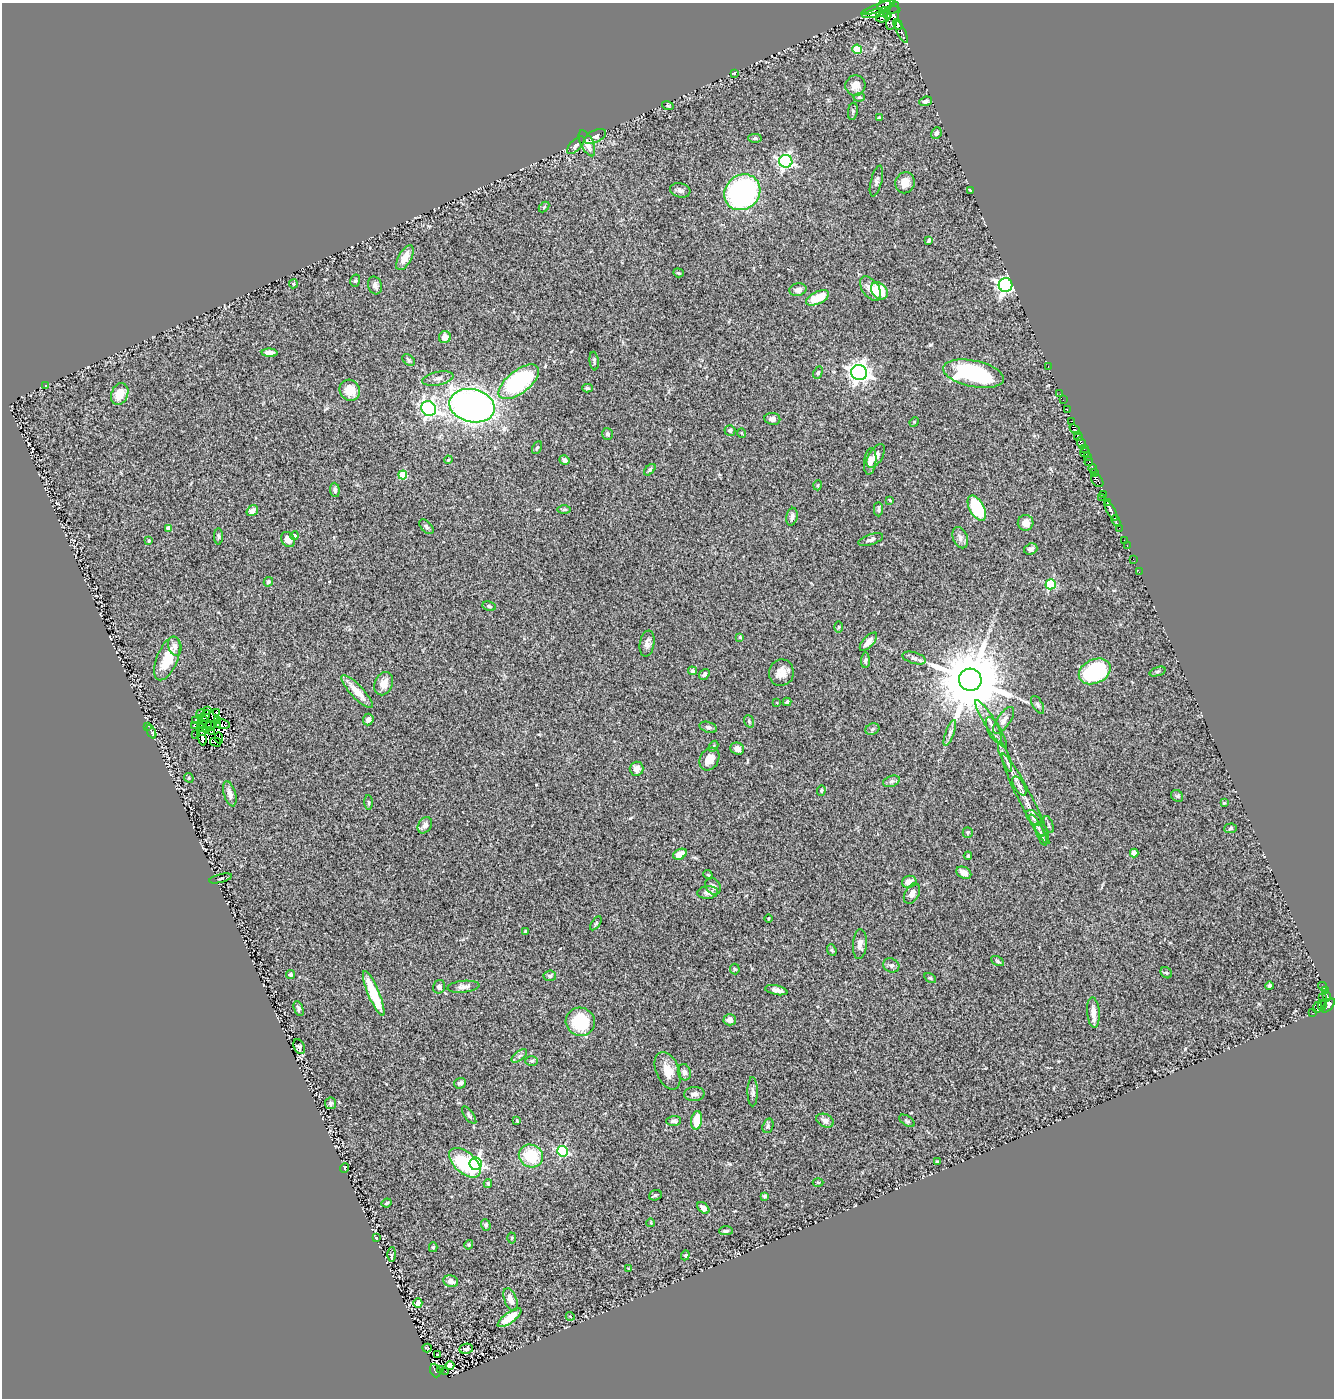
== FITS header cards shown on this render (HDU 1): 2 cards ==
NAXIS1  =                 1332
NAXIS2  =                 1396

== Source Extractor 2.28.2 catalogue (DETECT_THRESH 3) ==
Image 1332 x 1396 px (HDU 1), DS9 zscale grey, 1 PNG px = 1 image px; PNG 1336 x 1400 px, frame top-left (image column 1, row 1396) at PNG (2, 3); each listed source drawn as its Kron ellipse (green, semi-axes under 4 px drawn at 4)
Background 0.808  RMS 0.067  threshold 0.201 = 3 sigma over >= 5 px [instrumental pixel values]
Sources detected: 277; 7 with non-positive FLUX_AUTO (blend fragments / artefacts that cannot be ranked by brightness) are neither listed nor drawn; the other 270 listed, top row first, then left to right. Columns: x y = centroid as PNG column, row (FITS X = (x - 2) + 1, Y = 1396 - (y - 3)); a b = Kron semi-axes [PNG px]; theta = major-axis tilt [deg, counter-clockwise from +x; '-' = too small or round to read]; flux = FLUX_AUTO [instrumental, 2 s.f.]
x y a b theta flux
884 6 7 6 - 990
878 8 18 4 19 1800
881 12 19 4 12 810
888 15 3 2 - 350
893 16 14 6 77 500
883 17 7 5 13 760
898 24 6 4 -56 360
901 32 12 3 -64 530
857 49 5 4 - 150
734 73 2 2 - 2.8
855 85 10 10 - 41
859 97 6 4 6 5.9
925 101 6 4 21 13
668 106 6 3 -18 4.7
853 111 9 5 83 8
879 118 3 3 - 10
936 133 6 5 - 12
595 136 12 6 24 14
755 138 6 4 1 9.2
587 143 14 6 -64 48
576 145 11 5 46 15
786 161 6 6 - 890
876 181 16 5 75 15
905 183 10 9 - 45
680 190 10 7 -15 16
970 190 3 2 - 3.5
742 192 19 17 44 900
544 207 6 4 45 6.5
929 240 4 3 - 12
405 258 14 6 61 65
678 273 5 4 - 5.3
355 281 6 5 - 7.9
293 284 4 4 - 7.1
375 285 9 7 -73 17
1005 285 7 7 - 1700
871 289 14 8 -53 44
798 290 8 6 14 19
879 291 9 7 -47 130
818 298 12 6 25 100
445 337 6 6 - 38
270 353 8 4 -1 23
409 360 7 4 -38 7.9
594 361 9 4 -83 8.4
1048 366 2 2 - 8.5
818 373 6 4 63 6.1
859 373 8 7 - 2900
973 374 31 13 -12 480
438 378 16 6 11 22
519 382 24 11 38 530
46 386 3 3 - 4.2
588 388 5 4 - 6.7
350 390 11 10 - 66
120 394 11 8 68 61
1060 394 2 2 - 9.1
1063 400 2 2 - 4.3
472 406 23 16 -13 2300
429 408 8 7 - 1100
1067 409 3 2 - 14
772 419 8 6 -8 18
1072 421 3 3 - 12
914 422 5 4 - 4.6
1075 429 6 4 -43 270
730 430 5 5 - 9
742 433 5 3 - 3.3
607 434 6 5 - 13
1078 436 5 3 - 65
1081 443 5 3 - 110
537 448 7 4 61 6.6
1084 449 2 2 - 11
1085 452 5 3 - 110
876 456 13 7 57 30
1087 456 3 2 - 25
448 460 4 3 - 4
564 460 5 4 - 16
870 461 13 6 84 28
1089 462 4 3 - 260
1093 469 4 3 - 44
650 470 7 4 46 7.8
1094 473 4 2 - 72
403 475 4 4 - 150
1097 480 7 5 -51 230
818 485 5 3 - 3.9
335 490 7 4 -84 10
1104 494 3 3 - 99
1101 497 3 2 - 62
890 500 4 3 - 4.3
1107 503 4 3 - 460
977 508 14 7 -62 270
878 509 7 4 90 8.5
564 510 7 4 1 6.7
252 511 6 5 - 24
1111 511 11 3 -62 430
792 517 9 5 78 16
1116 521 6 3 -66 160
1026 523 8 7 - 37
426 527 9 5 -47 9.4
169 528 4 4 - 32
1119 528 2 2 - 160
218 536 8 4 -89 6.9
294 536 4 4 - 17
960 538 11 7 -68 21
288 540 8 6 -56 34
871 540 13 5 18 16
149 541 3 3 - 4.7
1125 541 2 2 - 8.1
1127 546 2 2 - 5.9
1031 549 7 5 20 15
1133 559 3 2 - 6
1139 572 3 2 - 9.5
268 582 5 4 - 6.8
1051 584 5 5 - 320
489 606 7 4 -12 8.2
839 627 5 3 - 5.2
740 637 3 3 - 7.2
868 642 11 5 48 27
647 644 13 7 80 22
175 646 10 6 -75 18
914 658 12 5 -17 14
167 659 23 10 68 110
865 660 8 4 85 8.4
692 671 4 4 - 8.1
1095 671 17 12 25 410
1157 672 8 3 19 6.1
781 673 13 12 - 45
704 674 6 4 52 11
970 680 11 11 - 49000
384 684 12 9 67 44
357 691 22 6 -47 66
787 702 4 3 - 8.5
777 703 3 3 - 2.8
1038 705 10 5 -60 10
208 711 4 2 - 9
217 713 3 2 - 17
200 714 5 2 - 12
205 716 6 4 61 21
196 720 3 2 - 6.4
217 720 3 3 - 2.4
368 720 6 5 - 20
1004 720 15 6 55 27
205 721 8 3 -39 10
749 721 6 4 -70 6.4
202 724 4 2 - 3.6
222 724 8 5 -13 10
991 724 28 5 -57 40
195 725 3 2 - 20
217 725 4 2 - 5.1
148 726 2 2 - 35
209 727 7 3 27 6.8
708 727 9 5 -16 12
203 728 3 2 - 6
872 729 7 5 22 9.8
994 730 14 5 -67 20
202 731 4 3 - 2.5
151 732 7 3 -65 8.1
212 732 3 2 - 9.6
950 733 14 3 70 15
196 735 3 2 - 11
202 736 9 3 -78 24
219 738 5 2 - 12
215 742 6 2 -15 9.4
713 746 6 4 60 6.7
737 749 7 6 - 23
1005 757 16 4 -68 22
709 759 12 9 60 60
637 769 7 7 - 26
189 778 5 4 - 5.2
891 781 9 5 19 12
1019 786 11 5 -59 21
821 790 5 4 - 5.8
230 794 13 6 -74 24
1177 796 6 5 - 7.2
1025 799 50 7 -63 74
369 802 7 3 -89 5.7
1224 803 3 3 - 4.2
1034 818 9 5 -46 17
1049 824 9 3 -69 6.9
425 825 9 6 54 23
1037 825 13 4 -57 14
1230 828 6 5 - 7.3
968 832 5 5 - 6.2
1041 835 12 4 -66 12
1134 853 4 4 - 64
680 854 7 5 28 47
968 856 4 3 - 6.3
964 873 8 5 -27 29
708 875 5 4 - 6.3
220 878 11 2 14 5.8
909 882 7 6 - 42
713 886 9 7 -54 19
708 892 10 6 4 22
912 894 11 7 60 26
768 918 4 2 - 4.2
596 923 8 4 55 6.8
526 931 3 3 - 5.6
860 944 15 7 86 25
832 950 6 4 -67 6.5
998 961 7 4 -29 6.9
891 965 8 7 - 14
735 969 5 5 - 5.6
1166 973 6 5 - 8.2
290 974 5 4 - 10
550 976 6 5 - 8.9
930 978 6 4 -33 5.8
1270 986 4 3 - 12
1323 986 4 2 - 7.1
439 987 7 6 - 17
463 987 16 6 6 22
776 990 11 4 -12 26
1325 991 3 2 - 3.7
374 994 24 5 -67 210
1326 995 3 3 - 130
1323 998 4 3 - 53
1322 1005 5 4 - 84
1328 1006 8 4 48 260
1318 1007 6 3 71 30
299 1008 8 4 -70 11
1093 1012 15 6 -86 37
1313 1013 3 2 - 9.8
730 1020 6 5 - 29
580 1022 14 14 - 200
299 1047 8 5 -64 8.7
519 1056 9 4 36 12
532 1061 6 5 - 8.7
668 1071 20 11 -67 71
684 1072 8 6 -75 16
460 1083 6 5 - 12
753 1092 14 5 -89 15
694 1094 10 7 3 19
331 1103 5 5 - 10
469 1115 10 4 -53 9
517 1120 4 3 - 4.4
697 1120 9 5 79 88
673 1121 7 5 0 12
825 1121 9 6 -23 17
907 1121 8 5 -35 8.5
768 1126 7 5 72 8.7
562 1151 5 5 - 370
531 1156 12 11 - 150
937 1162 3 3 - 4.6
465 1163 19 10 -41 300
476 1164 6 6 - 840
344 1168 5 3 - 5.9
818 1182 5 3 - 4.8
488 1184 4 3 - 7.5
655 1195 6 5 - 6.6
765 1196 3 3 - 9.7
387 1203 5 3 - 5.8
703 1208 7 4 -42 22
651 1223 4 2 - 3.8
486 1225 6 5 - 8.6
726 1231 7 4 1 9.3
376 1238 2 2 - 2.8
512 1238 5 3 - 4.1
469 1245 5 4 - 6.7
433 1247 5 4 - 6.3
392 1255 7 4 88 5.8
685 1255 5 4 - 5.5
628 1269 3 2 - 3.6
451 1281 7 6 - 29
511 1300 12 6 -69 34
418 1303 5 4 - 11
570 1316 4 3 - 3.1
509 1318 14 5 36 75
427 1348 5 2 - 6.3
466 1349 7 5 10 16
437 1355 2 2 - 6.4
450 1365 4 4 - 170
435 1370 7 5 -68 120
440 1370 4 2 - 3.4
445 1371 3 2 - 9.2
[7 non-positive-flux detections neither listed nor drawn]